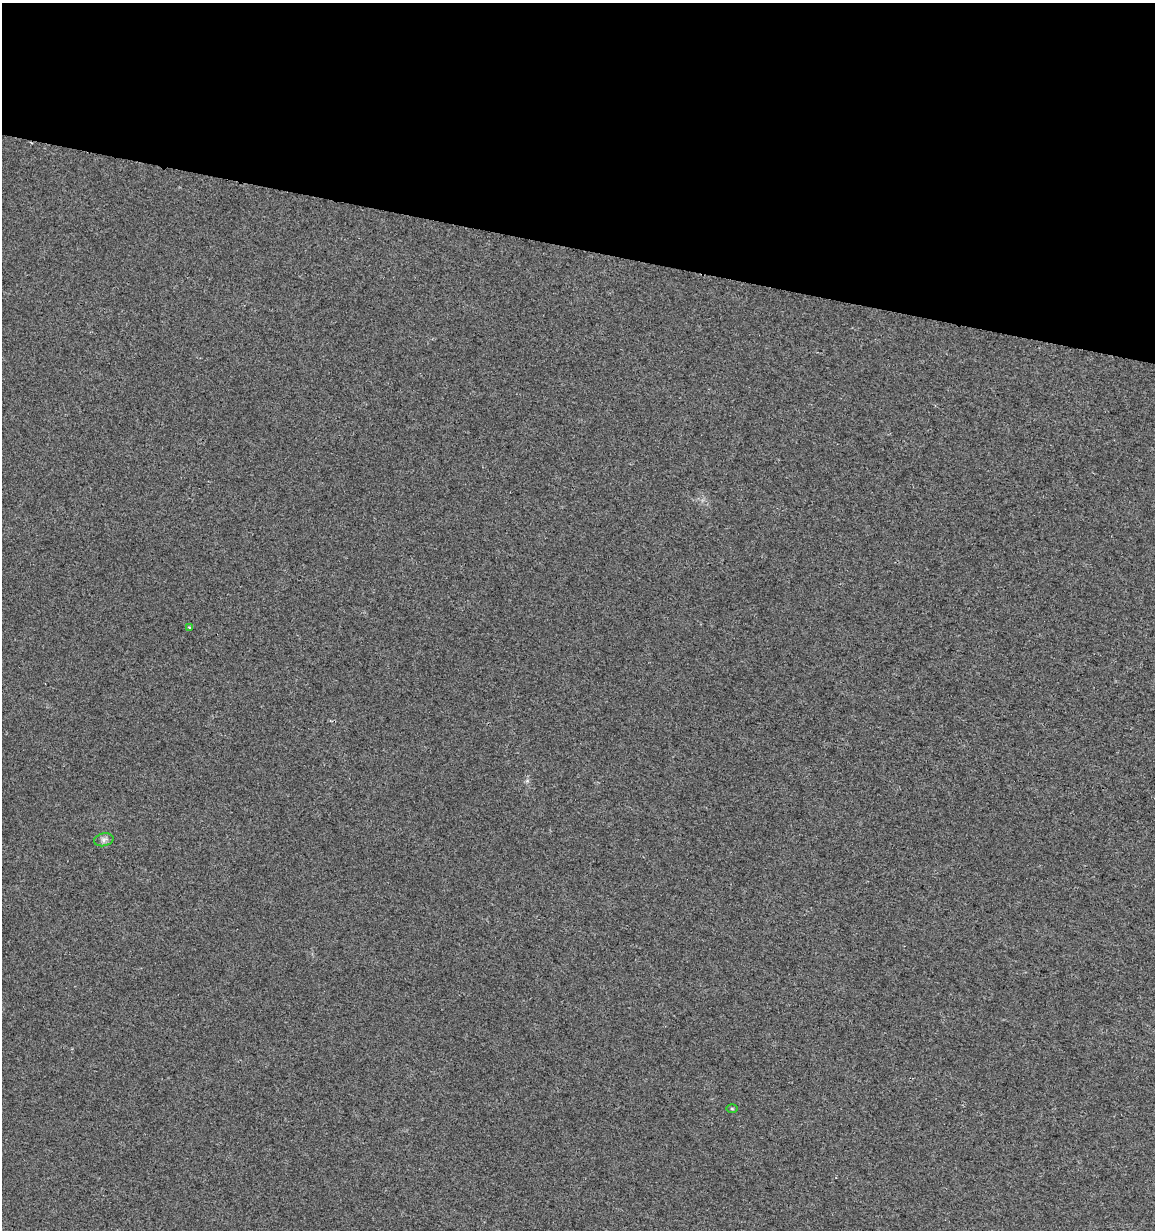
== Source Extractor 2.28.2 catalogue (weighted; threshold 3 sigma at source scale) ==
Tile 2 of 4 x 4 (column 2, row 1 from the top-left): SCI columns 1496-2648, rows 3713-4940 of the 5296 x 4961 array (HDU 1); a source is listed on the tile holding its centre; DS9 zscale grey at full resolution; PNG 1157 x 1232 px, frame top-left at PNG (2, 3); each listed source drawn as its Kron ellipse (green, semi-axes under 4 px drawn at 4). Shown black and unused: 20% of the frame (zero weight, under 2 of 3 exposures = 3% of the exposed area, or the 3 px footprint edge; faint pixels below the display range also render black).
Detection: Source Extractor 2.28.2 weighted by HDU 2 'WHT'; one run over the whole footprint, this tile lists its part. Background 0.0201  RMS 0.0076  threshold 0.0343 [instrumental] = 3 sigma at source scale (4.5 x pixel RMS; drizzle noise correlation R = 1.50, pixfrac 1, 0.0396/0.0396 arcsec/px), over >= 5 px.
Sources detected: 3; all 3 listed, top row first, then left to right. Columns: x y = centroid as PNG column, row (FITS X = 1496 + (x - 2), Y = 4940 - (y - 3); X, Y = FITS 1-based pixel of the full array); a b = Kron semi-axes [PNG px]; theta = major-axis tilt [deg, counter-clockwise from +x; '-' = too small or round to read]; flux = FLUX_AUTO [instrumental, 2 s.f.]
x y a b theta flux
189 627 3 3 - 0.79
104 840 10 6 11 2.6
732 1108 5 3 - 0.83